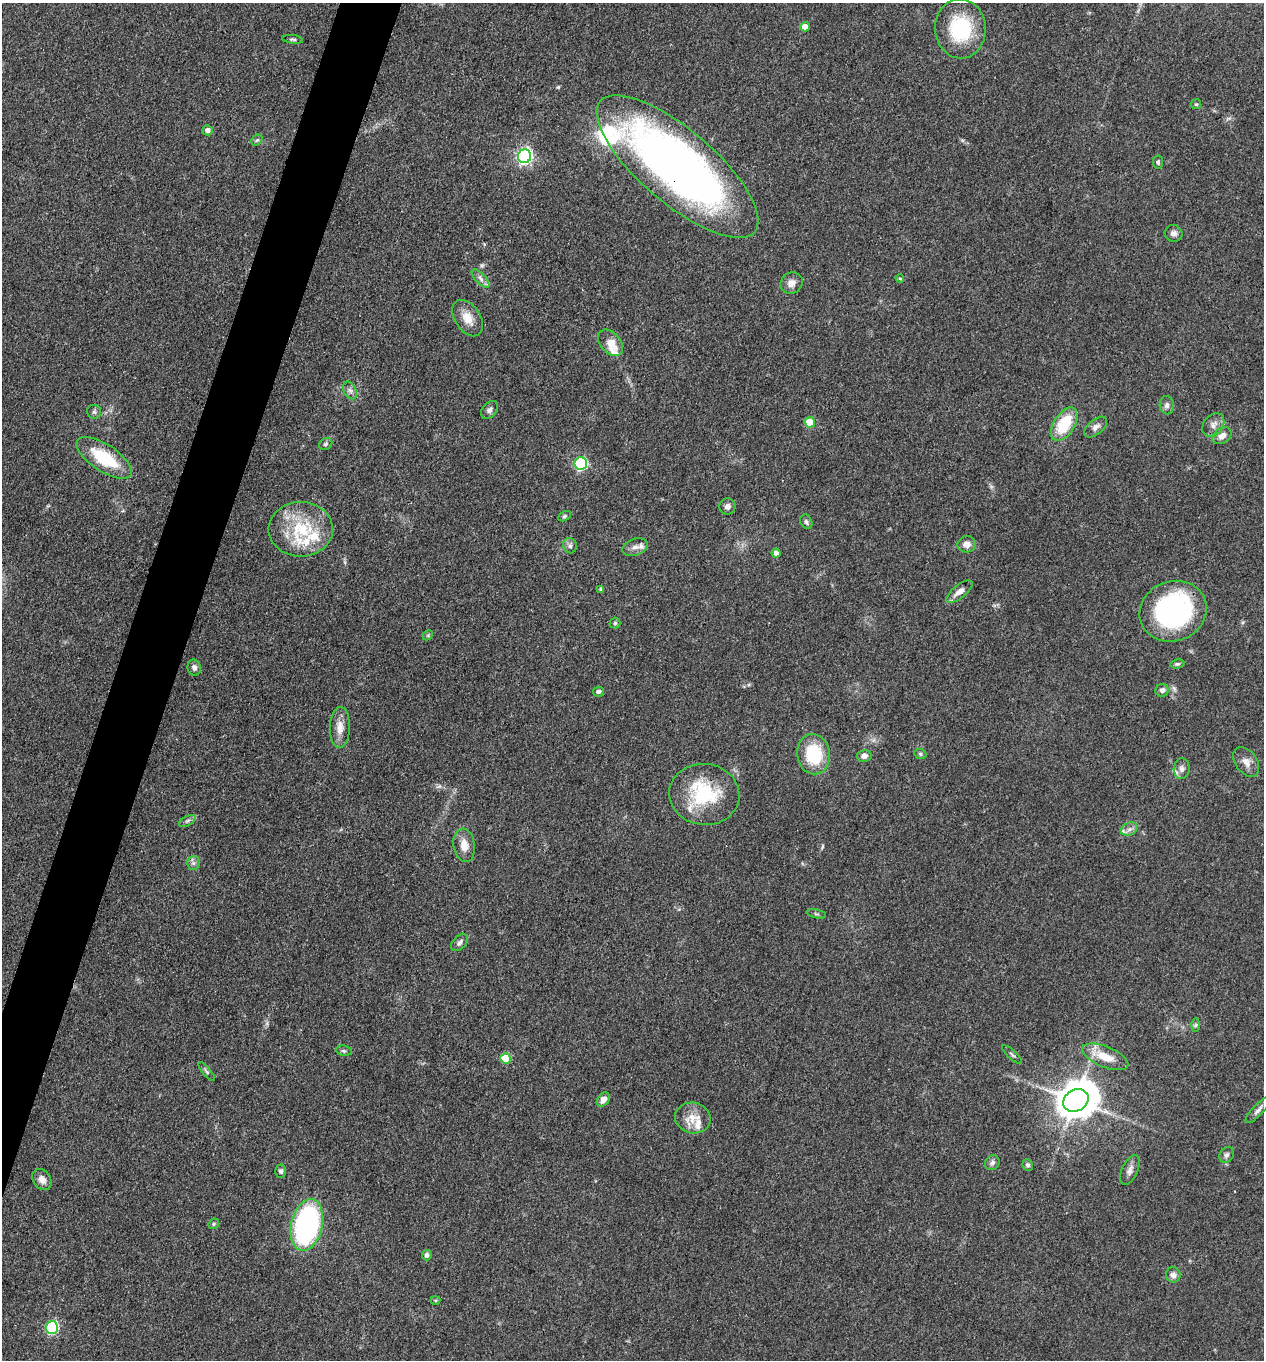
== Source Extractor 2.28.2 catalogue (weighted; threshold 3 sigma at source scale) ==
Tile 7 of 4 x 4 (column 3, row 2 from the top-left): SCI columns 2786-4047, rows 2716-4073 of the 5442 x 5431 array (HDU 1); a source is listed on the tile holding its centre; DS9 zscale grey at full resolution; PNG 1266 x 1362 px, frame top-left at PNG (2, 3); each listed source drawn as its Kron ellipse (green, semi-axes under 4 px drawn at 4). Shown black and unused: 4% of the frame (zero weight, under 3 of 4 exposures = <1% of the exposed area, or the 3 px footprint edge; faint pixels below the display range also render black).
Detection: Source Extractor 2.28.2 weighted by HDU 2 'WHT'; one run over the whole footprint, this tile lists its part. Background 0.0948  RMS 0.0059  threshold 0.0267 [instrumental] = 3 sigma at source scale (4.5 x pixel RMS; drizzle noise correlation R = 1.50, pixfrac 1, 0.05/0.05 arcsec/px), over >= 5 px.
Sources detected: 89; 10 inside a brighter listed object's ellipse — not listed separately; the other 79 listed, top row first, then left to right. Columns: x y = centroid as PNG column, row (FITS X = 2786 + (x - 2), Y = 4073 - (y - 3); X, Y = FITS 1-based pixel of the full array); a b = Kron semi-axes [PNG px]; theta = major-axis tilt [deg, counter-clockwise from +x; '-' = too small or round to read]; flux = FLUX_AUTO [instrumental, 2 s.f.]
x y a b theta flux
805 27 5 4 - 6.6
960 29 30 25 -86 38
293 39 10 4 -6 1.2
1196 104 5 5 - 0.78
207 130 5 5 - 2.8
257 140 6 4 42 0.95
524 156 7 6 - 150
1158 162 6 5 - 1.3
677 167 101 37 -40 410
1174 233 9 8 - 2.7
481 278 11 5 -46 2.3
900 278 4 3 - 0.65
791 283 11 10 - 4.4
468 318 20 12 -57 8.6
611 343 15 10 -49 7.2
350 390 9 6 -63 2.1
1167 405 9 7 -85 2.2
489 410 10 7 49 2.3
94 412 7 7 - 1.4
810 422 5 5 - 14
1064 424 18 10 58 25
1213 425 13 9 52 3.9
1096 427 13 7 40 3.1
1222 436 10 7 34 3.7
326 444 7 5 33 1.3
104 458 32 13 -33 30
581 464 6 6 - 71
727 506 8 8 - 2.5
564 516 7 4 27 1
806 522 7 5 -62 1.6
301 529 32 27 0 34
967 544 9 8 - 4.5
570 546 8 6 -73 1.9
635 547 13 8 20 4
776 553 4 4 - 2.8
601 589 4 3 - 0.8
959 592 16 6 38 4.3
1173 611 34 30 21 120
615 623 5 5 - 0.91
428 635 6 4 45 0.75
1177 664 7 4 9 1.1
194 668 8 6 -80 2.4
1162 690 6 6 - 2
598 692 5 5 - 1.9
340 727 20 10 88 6.7
813 754 20 16 -80 30
920 754 6 5 - 1.1
864 756 7 6 - 2.9
1246 762 16 10 -54 5
1182 769 10 8 87 2.7
704 794 35 30 -6 40
187 821 9 5 27 1.5
1129 829 8 6 21 2.3
464 845 17 10 -82 6.7
193 863 6 6 - 1.7
816 914 10 3 -11 0.92
460 942 10 6 46 2.3
1196 1025 7 4 88 1.1
344 1051 8 5 -7 1.3
1012 1055 13 3 -42 1.1
1105 1057 24 10 -22 12
506 1058 5 5 - 22
207 1072 12 4 -51 1.4
603 1100 8 5 51 4
1076 1100 13 10 32 1500
1258 1110 17 5 46 2.6
693 1118 18 15 -12 9.1
1227 1155 8 6 54 1.8
992 1163 8 7 - 2
1028 1165 6 5 - 1.4
1130 1170 16 8 65 3.4
281 1171 6 5 - 1.4
42 1180 11 8 -53 3.7
214 1224 6 5 - 0.88
307 1225 26 15 77 120
427 1255 5 5 - 2.1
1173 1275 7 7 - 2.7
435 1300 5 3 - 0.74
52 1327 6 6 - 70
Overlapping masked pixels (flux is a lower limit): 3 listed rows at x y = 677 167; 1173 611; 704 794